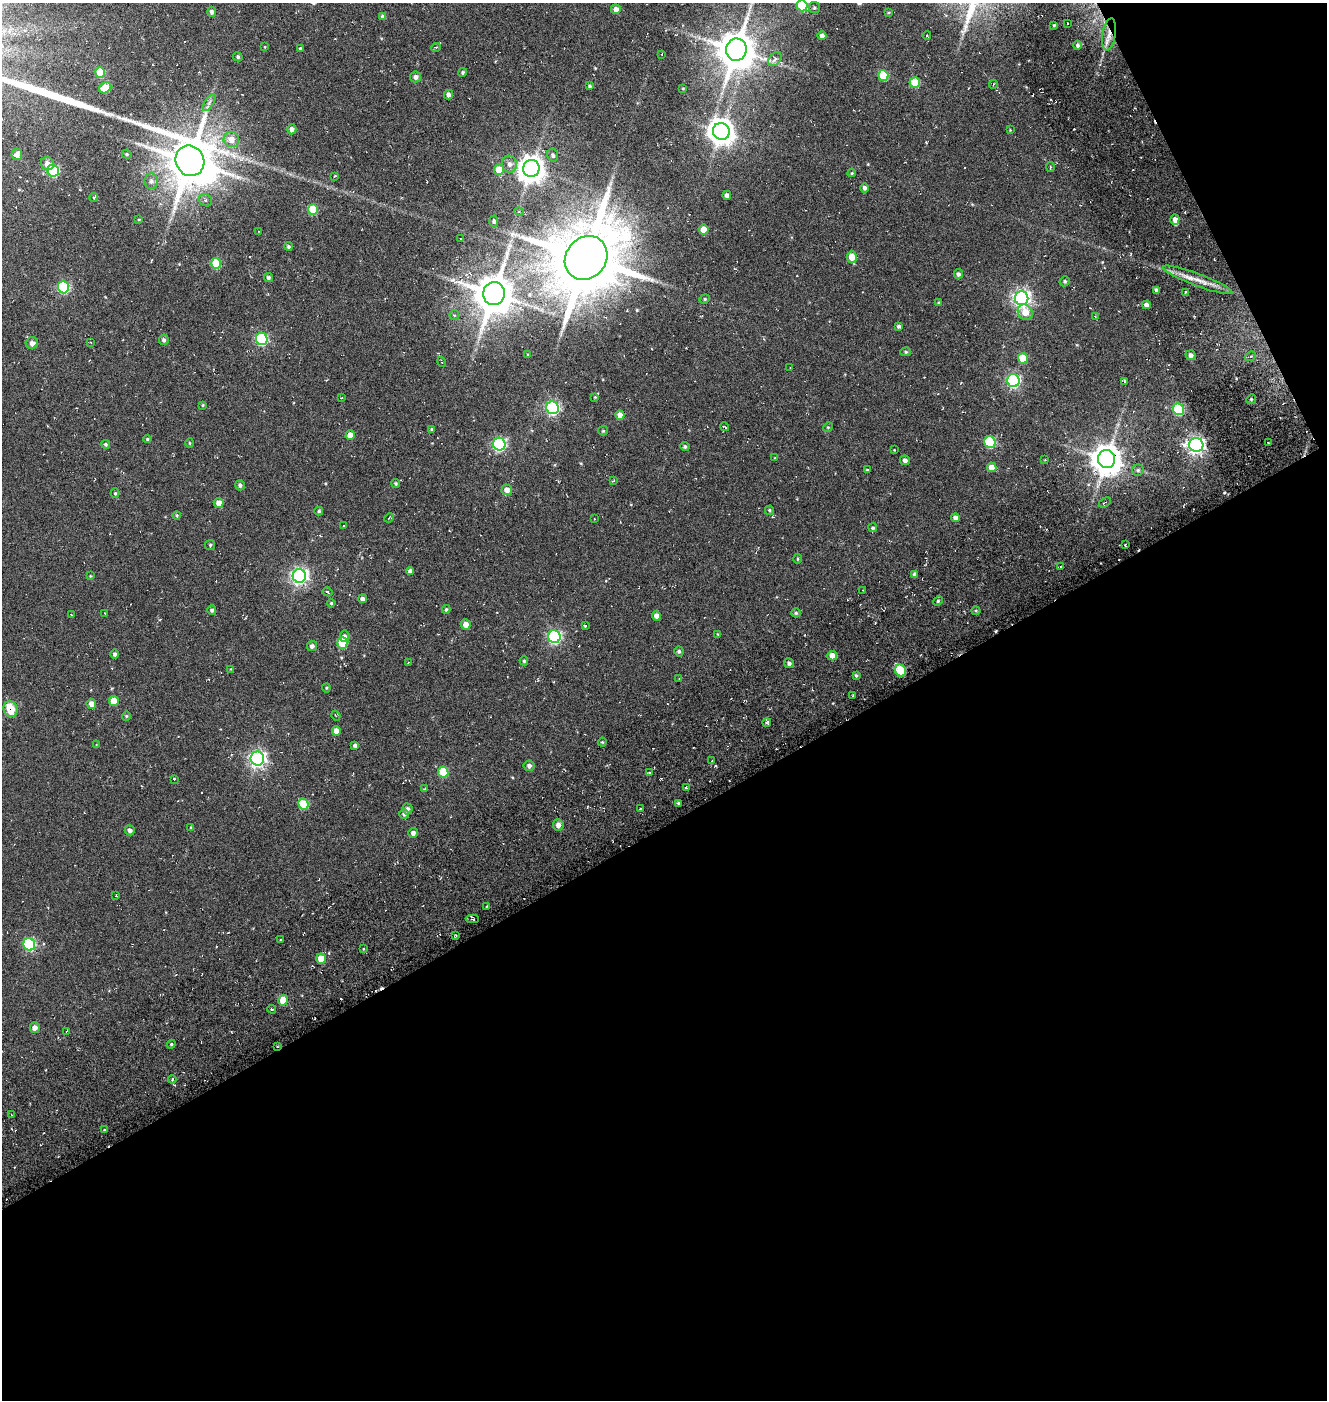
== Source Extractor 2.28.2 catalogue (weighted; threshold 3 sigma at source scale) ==
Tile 4 of 2 x 2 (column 2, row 2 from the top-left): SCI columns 1580-2904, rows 203-1600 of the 3145 x 3169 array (HDU 1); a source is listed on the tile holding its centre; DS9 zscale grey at full resolution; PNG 1329 x 1402 px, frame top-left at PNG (2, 3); each listed source drawn as its Kron ellipse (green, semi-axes under 4 px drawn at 4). Shown black and unused: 44% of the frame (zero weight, under 5 of 10 exposures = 19% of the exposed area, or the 3 px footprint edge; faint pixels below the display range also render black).
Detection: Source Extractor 2.28.2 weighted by HDU 2 'WHT'; one run over the whole footprint, this tile lists its part. Background -0.14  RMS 0.014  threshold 0.0586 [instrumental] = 3 sigma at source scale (4.09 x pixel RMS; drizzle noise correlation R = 1.36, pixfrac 0.8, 0.0396/0.0396 arcsec/px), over >= 5 px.
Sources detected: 248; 1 inside a brighter object's white glare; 27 cosmic-ray / hot-pixel residue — neither listed nor drawn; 2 inside a brighter listed object's ellipse — not listed separately; the other 218 listed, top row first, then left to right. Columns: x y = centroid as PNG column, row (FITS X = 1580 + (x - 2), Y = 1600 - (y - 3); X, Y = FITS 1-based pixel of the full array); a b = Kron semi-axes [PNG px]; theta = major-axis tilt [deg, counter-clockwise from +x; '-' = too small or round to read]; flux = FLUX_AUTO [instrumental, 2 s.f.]
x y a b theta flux
802 6 6 5 - 70
814 8 5 5 - 2
616 9 5 5 - 6.7
212 12 5 4 - 3.7
888 13 4 3 - 0.94
383 17 4 4 - 4.9
1067 23 2 2 - 0.73
1054 25 3 3 - 1.3
1109 34 16 6 81 11
927 35 4 3 - 0.84
822 36 4 4 - 6.1
1078 45 4 4 - 3.1
265 46 3 3 - 2.2
436 47 5 3 - 1.1
300 49 3 3 - 2.3
736 50 11 10 - 3700
662 54 3 2 - 0.67
238 57 5 4 - 2.1
775 59 8 5 50 5.9
463 72 4 4 - 1.9
100 73 5 5 - 42
883 75 5 5 - 47
416 77 5 5 - 5.2
915 83 5 5 - 42
993 84 4 3 - 1.3
590 86 3 3 - 2
105 88 6 5 - 23
683 88 3 2 - 0.82
448 95 5 4 - 5
209 102 9 4 59 3.4
292 129 5 4 - 5.2
1010 130 4 4 - 0.91
721 131 8 8 - 1300
231 139 8 7 - 11
17 154 6 5 - 6.9
127 154 5 4 - 1.4
553 155 6 5 - 3.2
190 161 15 14 - 5500
47 164 7 6 - 8.4
509 164 8 7 - 6.5
1050 167 5 3 - 1.6
531 168 8 8 - 1300
499 170 5 5 - 24
53 171 6 5 - 110
852 173 4 3 - 1.5
335 176 4 3 - 1.7
151 181 8 7 - 4
864 188 5 4 - 3.6
727 195 4 4 - 5.2
94 197 4 3 - 2.9
205 200 7 5 -32 3.2
313 209 5 5 - 43
519 212 5 3 - 1.1
139 219 4 2 - 0.9
1175 219 5 4 - 6.6
494 221 5 4 - 2.5
704 230 5 5 - 19
259 231 4 2 - 0.81
460 239 2 2 - 1
288 246 4 4 - 2
852 257 6 5 - 20
586 258 23 20 50 11000
216 263 5 5 - 51
958 274 5 4 - 3.4
268 277 4 4 - 2.7
1198 280 37 6 -20 16
1065 281 5 4 - 2.1
63 287 6 5 - 120
1156 290 4 3 - 3.7
1185 292 4 2 - 1
494 294 11 11 - 4200
1022 298 7 6 - 470
705 299 5 4 - 1.6
939 303 4 3 - 1.3
1146 305 4 4 - 5.3
1025 312 8 7 - 17
454 315 5 4 - 1.6
1095 316 3 3 - 1.4
899 326 4 4 - 2.5
262 339 6 6 - 140
164 340 5 4 - 3.3
90 342 3 2 - 1.2
32 343 6 6 - 5.1
906 352 5 4 - 1.6
528 355 4 3 - 1.6
1191 355 5 4 - 5.2
1250 356 6 4 23 2.4
1023 358 5 5 - 36
441 362 5 2 - 1.1
790 368 3 2 - 0.81
1013 381 6 6 - 210
1124 382 4 3 - 4.4
595 397 3 3 - 1
341 398 4 2 - 0.73
1251 399 5 4 - 1.8
203 405 4 4 - 1.3
552 408 6 6 - 230
1178 409 6 5 - 91
620 415 4 4 - 10
724 427 4 2 - 1.4
828 427 5 4 - 1.3
431 429 4 3 - 1.4
603 431 5 4 - 1.5
350 435 4 4 - 12
147 439 4 4 - 1.3
990 442 6 5 - 88
190 443 5 3 - 1.2
1268 443 2 2 - 1.2
105 444 4 4 - 2
499 444 6 6 - 210
1196 445 7 7 - 460
685 447 4 4 - 2.4
895 450 2 2 - 0.94
775 458 3 2 - 0.78
1107 459 9 8 - 1900
905 460 5 5 - 4.4
1045 460 3 2 - 0.79
992 467 5 4 - 13
867 470 3 3 - 1.2
1138 470 5 5 - 2.7
613 481 3 3 - 1.3
396 484 4 4 - 1.8
240 485 5 4 - 2.8
507 490 5 5 - 7.8
115 493 5 4 - 1.6
1105 502 7 3 32 2.3
219 503 5 5 - 9.1
770 510 5 4 - 1.8
319 511 4 4 - 1.6
177 515 4 4 - 1.5
389 518 5 3 - 1.1
956 518 4 4 - 5.9
594 519 2 2 - 0.79
343 526 2 2 - 0.75
873 528 4 4 - 1.9
210 545 5 5 - 1.7
1125 545 3 3 - 1.4
797 559 5 3 - 1.3
1061 567 4 3 - 1.3
410 571 4 4 - 3.8
915 574 4 4 - 3.6
90 576 4 4 - 1
299 576 7 6 - 400
863 590 2 2 - 0.83
328 592 5 3 - 1.5
363 599 4 4 - 4.4
938 601 5 4 - 1.6
331 603 4 4 - 1.5
446 609 4 4 - 1.9
212 610 5 4 - 2.6
976 611 4 4 - 1.4
796 613 4 4 - 1.9
71 614 3 2 - 0.75
105 614 3 2 - 0.98
656 616 5 4 - 8.1
466 624 5 5 - 7.7
585 626 3 3 - 1.5
718 634 4 3 - 1
345 636 6 5 - 3.5
554 637 6 6 - 210
342 643 6 5 - 47
312 646 5 5 - 4.3
679 651 5 4 - 2.2
115 654 4 4 - 2.9
832 656 5 4 - 14
524 661 4 4 - 1.8
408 663 2 2 - 0.71
789 663 5 4 - 3.4
230 669 3 3 - 1.1
901 671 6 5 - 51
856 675 4 3 - 1.7
679 679 3 3 - 1.1
326 688 4 4 - 1.4
853 696 3 2 - 1.2
114 701 5 5 - 21
91 704 5 5 - 8.7
11 709 8 7 - 35
336 715 5 3 - 1.1
126 716 4 4 - 1.3
767 723 4 4 - 2.4
336 731 5 4 - 8
602 742 4 4 - 1.3
96 744 3 3 - 0.96
355 745 4 4 - 3.4
257 759 7 6 - 400
712 761 4 2 - 0.83
529 766 5 5 - 4.1
443 772 5 5 - 43
649 772 3 2 - 1.3
174 779 3 3 - 1.7
425 788 4 2 - 1.2
686 788 3 2 - 1.4
678 803 3 3 - 1.7
303 804 5 5 - 47
407 809 5 5 - 3.7
640 809 4 2 - 0.94
404 814 5 4 - 3.7
558 825 6 5 - 7.2
191 828 4 3 - 1.5
130 830 5 5 - 3.8
413 833 5 4 - 4.8
116 895 3 2 - 0.74
487 907 3 3 - 1.4
472 919 7 4 -2 2.5
455 936 4 2 - 1.2
280 940 3 3 - 2.4
29 944 6 5 - 120
363 949 4 3 - 1.1
321 958 5 5 - 19
283 1000 5 5 - 24
272 1009 4 3 - 1.7
35 1028 5 5 - 6.2
67 1031 3 2 - 0.94
171 1044 4 4 - 1.5
277 1046 2 2 - 1.2
172 1079 4 3 - 1.4
11 1115 3 3 - 1.6
104 1130 3 2 - 1.9
Overlapping masked pixels (flux is a lower limit): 3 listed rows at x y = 1109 34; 1107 459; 277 1046
Isophote crosses this tile's border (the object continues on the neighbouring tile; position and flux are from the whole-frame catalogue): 1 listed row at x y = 802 6